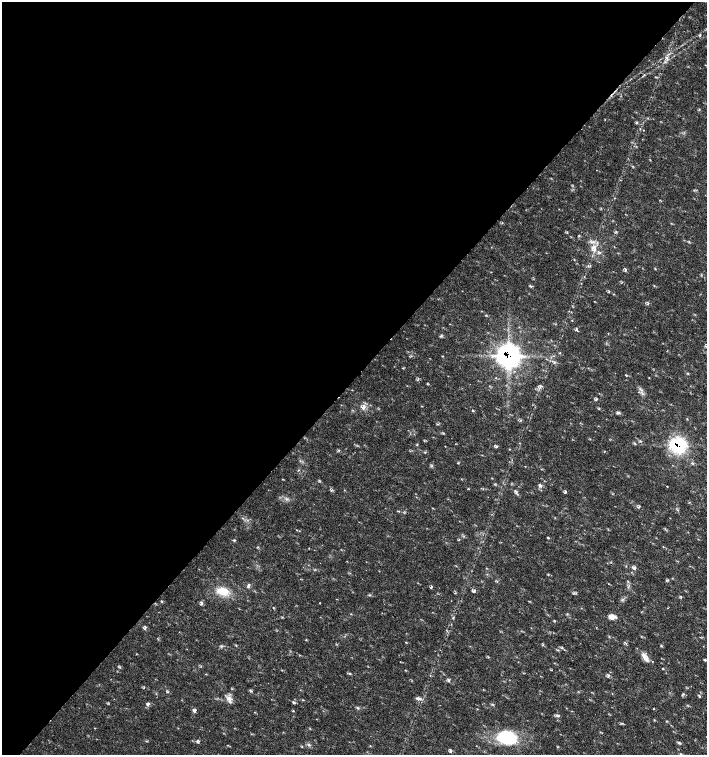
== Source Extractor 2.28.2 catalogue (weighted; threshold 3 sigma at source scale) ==
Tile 5 of 4 x 4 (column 1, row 2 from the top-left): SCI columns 226-1634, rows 3013-4517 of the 6023 x 6029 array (HDU 1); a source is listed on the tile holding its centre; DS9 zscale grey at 2 x 2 block average (1 PNG px = mean of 2 x 2 image px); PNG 709 x 757 px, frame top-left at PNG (2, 2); no overlay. Shown black and unused: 50% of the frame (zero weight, under 2 of 3 exposures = <1% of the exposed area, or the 3 px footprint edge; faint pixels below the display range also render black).
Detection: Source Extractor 2.28.2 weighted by HDU 2 'WHT'; one run over the whole footprint, this tile lists its part. Background 0.0182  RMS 0.003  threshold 0.0136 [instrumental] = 3 sigma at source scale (4.5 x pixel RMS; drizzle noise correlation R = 1.50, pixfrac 1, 0.0396/0.0396 arcsec/px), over >= 5 px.
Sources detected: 105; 2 cosmic-ray / hot-pixel residue — not listed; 1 inside a brighter listed object's ellipse — not listed separately; the other 102 listed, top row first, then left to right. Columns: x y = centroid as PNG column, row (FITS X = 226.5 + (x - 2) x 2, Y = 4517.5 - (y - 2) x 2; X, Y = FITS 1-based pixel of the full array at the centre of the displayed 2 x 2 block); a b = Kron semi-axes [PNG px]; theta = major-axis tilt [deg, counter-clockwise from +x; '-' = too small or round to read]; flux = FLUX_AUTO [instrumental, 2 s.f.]
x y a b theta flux
699 36 3 3 - 0.91
667 58 3 3 - 1.1
665 62 3 2 - 0.57
655 77 2 2 - 0.43
637 123 4 2 - 0.69
671 223 3 2 - 0.42
579 236 3 3 - 0.61
592 248 7 3 83 2.1
655 268 3 2 - 0.49
625 270 6 3 -84 0.92
530 286 5 2 - 0.73
613 294 3 2 - 0.36
648 303 5 2 - 0.69
486 315 3 2 - 0.43
572 320 2 2 - 0.33
576 329 5 3 - 0.99
441 336 3 3 - 0.88
560 353 3 2 - 0.49
442 356 2 2 - 0.41
509 356 10 10 - 250
403 368 3 2 - 0.44
688 373 3 2 - 0.52
626 375 4 2 - 0.47
427 384 3 2 - 0.54
540 386 4 3 - 0.91
352 390 2 2 - 0.29
596 400 5 2 - 0.78
422 406 3 2 - 0.32
363 407 8 4 81 3.1
472 410 4 2 - 0.52
618 413 5 3 - 1.2
687 419 3 2 - 0.41
520 420 3 2 - 0.61
437 424 3 2 - 0.53
417 445 3 2 - 0.5
678 445 8 7 - 82
496 446 6 3 -4 1
425 452 3 3 - 0.55
458 463 3 2 - 0.46
540 485 4 4 - 1.7
667 486 2 2 - 0.67
468 488 3 2 - 0.57
516 492 6 3 -45 1.3
565 492 5 3 - 0.84
286 499 4 3 - 1.1
639 507 4 2 - 0.76
398 511 4 2 - 0.52
242 518 3 2 - 0.48
548 537 3 2 - 0.48
234 540 4 3 - 0.74
309 548 3 2 - 0.28
634 568 5 4 - 1.6
666 580 3 2 - 0.62
497 581 3 2 - 0.5
628 581 3 2 - 0.43
248 585 7 3 68 1
431 587 4 2 - 0.63
223 591 14 9 -10 13
474 591 6 3 40 1.1
576 593 3 2 - 0.5
369 595 4 3 - 0.68
681 597 5 2 - 0.55
161 601 3 2 - 0.55
201 603 6 4 71 1.3
320 603 2 2 - 0.37
273 607 2 2 - 0.44
612 617 8 5 -9 4.5
453 618 3 3 - 0.64
145 628 7 3 79 1
406 642 3 2 - 0.45
222 646 5 2 - 0.62
661 646 3 2 - 0.78
136 654 2 2 - 0.3
645 657 14 6 -55 5.2
705 660 3 3 - 0.72
120 667 3 2 - 0.48
405 670 3 2 - 0.35
350 673 4 3 - 0.77
206 674 3 2 - 0.35
608 676 5 3 - 1.1
449 680 5 3 - 0.93
683 694 4 3 - 0.81
700 696 3 2 - 0.57
229 698 8 6 -62 3.9
419 699 8 3 5 1.7
302 700 3 2 - 0.47
293 702 4 3 - 1.2
148 704 4 4 - 1.8
357 708 5 3 - 0.91
653 709 3 2 - 0.35
194 710 5 4 - 1.4
293 711 3 2 - 0.48
254 712 3 2 - 0.3
557 715 6 3 -14 1.3
666 721 3 2 - 0.52
622 723 4 2 - 0.67
95 728 2 2 - 0.4
507 737 22 14 -11 39
679 743 4 3 - 1.1
309 744 4 3 - 1.1
451 751 6 3 74 1
681 754 3 2 - 0.47
Overlapping masked pixels (flux is a lower limit): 2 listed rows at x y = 509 356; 678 445
Diffuse or blended objects may show on this block-average render without a row.